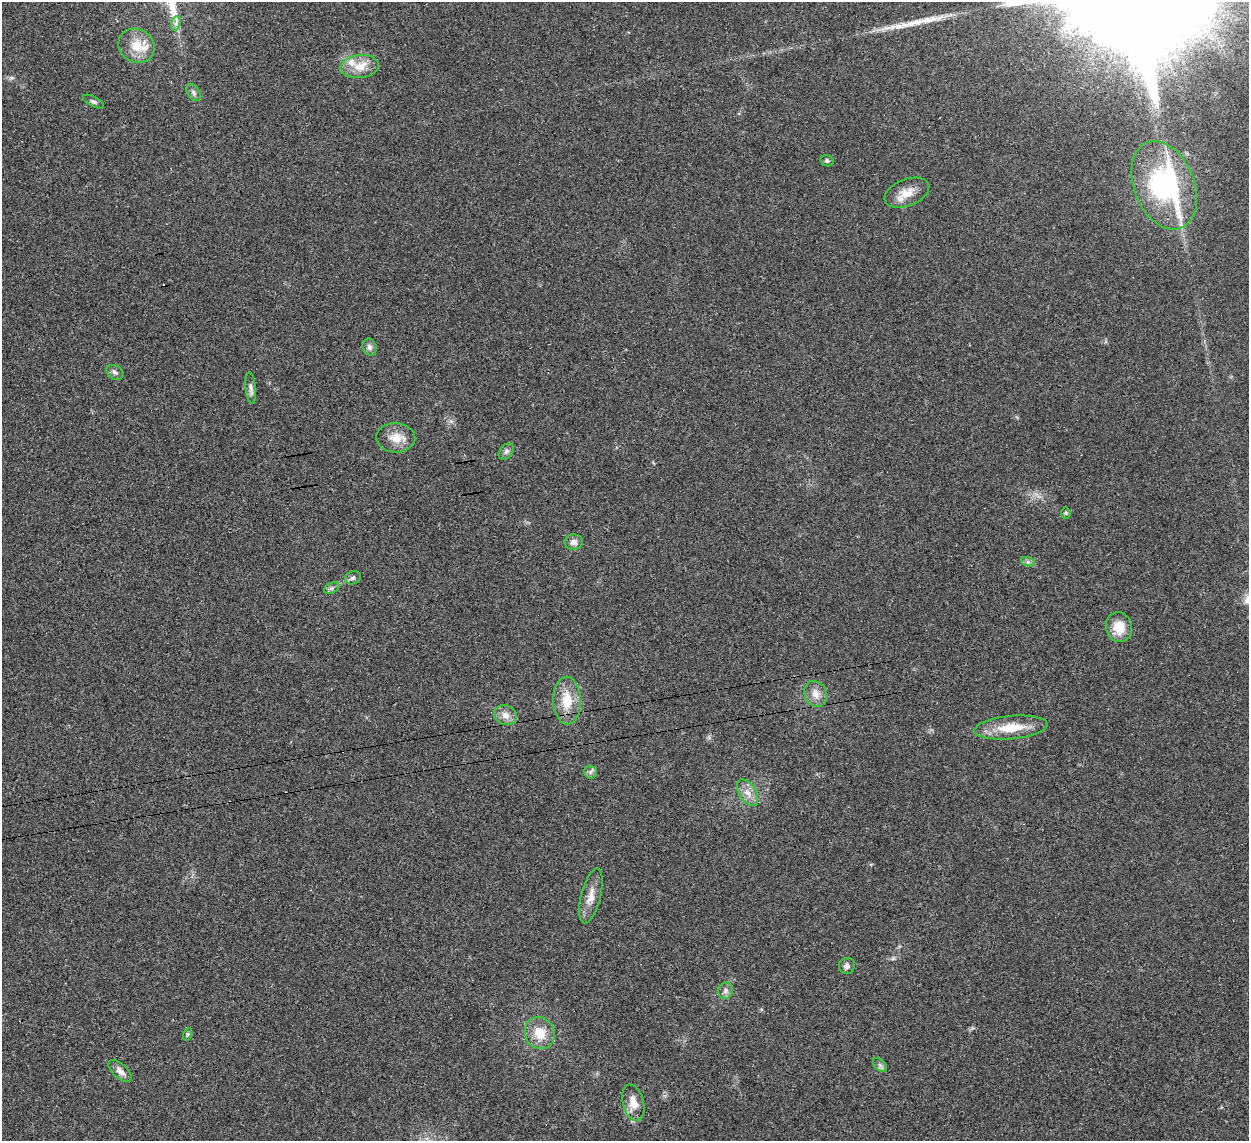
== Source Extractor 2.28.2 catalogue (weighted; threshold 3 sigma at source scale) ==
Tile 7 of 4 x 4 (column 3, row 2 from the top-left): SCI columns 2535-3781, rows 2568-3706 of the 5065 x 5020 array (HDU 1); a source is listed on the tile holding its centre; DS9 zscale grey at full resolution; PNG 1251 x 1143 px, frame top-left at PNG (2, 2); each listed source drawn as its Kron ellipse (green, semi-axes under 4 px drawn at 4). Shown black and unused: <1% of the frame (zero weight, under 3 of 4 exposures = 2% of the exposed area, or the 3 px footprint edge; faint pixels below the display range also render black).
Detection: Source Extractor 2.28.2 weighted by HDU 2 'WHT'; one run over the whole footprint, this tile lists its part. Background 0.0282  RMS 0.0046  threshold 0.0209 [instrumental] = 3 sigma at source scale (4.5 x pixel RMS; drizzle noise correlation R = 1.50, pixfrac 1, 0.05/0.05 arcsec/px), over >= 5 px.
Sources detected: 37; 1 cosmic-ray / hot-pixel residue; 1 long thin detection or spike segment (spike, bleed or trail) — neither listed nor drawn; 2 inside a brighter listed object's ellipse — not listed separately; the other 33 listed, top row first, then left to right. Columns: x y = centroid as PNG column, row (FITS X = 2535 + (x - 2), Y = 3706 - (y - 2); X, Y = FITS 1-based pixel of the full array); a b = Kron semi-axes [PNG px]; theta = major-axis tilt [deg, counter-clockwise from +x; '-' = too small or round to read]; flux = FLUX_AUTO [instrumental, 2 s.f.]
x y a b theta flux
176 23 7 4 72 1.4
136 46 19 16 -30 9.6
360 67 19 11 6 7.2
193 92 9 6 -56 1.5
93 101 11 5 -26 1.2
827 161 6 5 - 0.92
1164 185 46 30 -68 79
907 193 23 13 22 6.9
370 347 9 7 -66 1.8
115 372 9 7 -32 1.6
251 388 16 5 -85 1.9
396 438 19 14 -2 6.8
506 451 9 6 50 1.4
1066 513 5 5 - 0.63
574 542 9 7 6 2.5
1028 562 7 4 -18 1
353 578 8 6 21 1.3
332 588 8 5 25 1.2
1119 627 15 13 -76 8.2
816 694 13 11 -64 4.1
567 700 24 14 -88 11
505 715 12 9 -23 3.6
1011 728 37 11 5 13
590 772 7 6 - 1.2
748 793 15 8 -58 4
591 896 28 10 76 6
847 966 8 7 - 1.7
726 991 8 7 - 1.7
540 1033 16 14 -63 9.2
188 1034 6 4 70 0.65
880 1065 8 5 -45 1.2
120 1071 14 7 -43 3
633 1103 18 10 -75 6.2
Overlapping masked pixels (flux is a lower limit): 1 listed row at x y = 1164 185